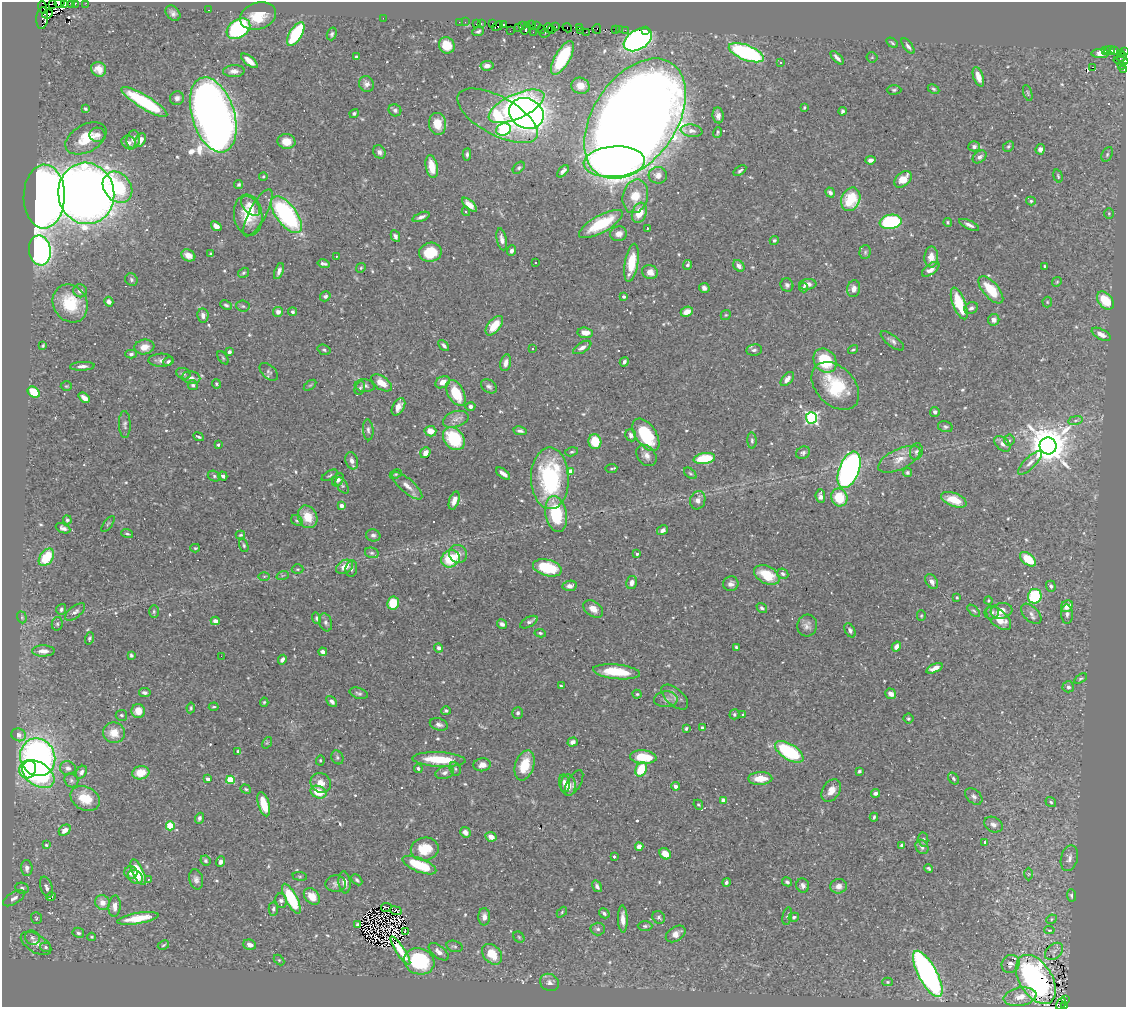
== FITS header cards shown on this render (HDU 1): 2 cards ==
NAXIS1  =                 1124
NAXIS2  =                 1005

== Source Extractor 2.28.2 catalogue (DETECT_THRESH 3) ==
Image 1124 x 1005 px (HDU 1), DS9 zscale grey, 1 PNG px = 1 image px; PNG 1128 x 1009 px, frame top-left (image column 1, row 1005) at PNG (2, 2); each listed source drawn as its Kron ellipse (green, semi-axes under 4 px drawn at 4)
Background 0.269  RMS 0.0092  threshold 0.0275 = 3 sigma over >= 5 px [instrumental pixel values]
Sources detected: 621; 7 with non-positive FLUX_AUTO (blend fragments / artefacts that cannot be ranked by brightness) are neither listed nor drawn; of the other 614, the 500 brightest by FLUX_AUTO listed and drawn (114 fainter detections omitted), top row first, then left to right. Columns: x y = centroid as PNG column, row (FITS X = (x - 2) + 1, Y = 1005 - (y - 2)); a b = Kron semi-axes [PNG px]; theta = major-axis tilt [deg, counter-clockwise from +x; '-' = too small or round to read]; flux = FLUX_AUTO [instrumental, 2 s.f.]
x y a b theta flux
53 3 3 2 - 200
60 3 5 4 - 110
65 3 3 3 - 2000
71 3 2 2 - 1.1
75 3 3 3 - 58
86 3 2 2 - 2
43 7 6 2 -72 150
208 10 2 2 - 1.6
173 13 8 6 -50 2.7
48 14 5 4 - 170
258 16 18 13 18 18
42 18 11 6 86 180
383 18 2 2 - 15
459 22 2 2 - 5.9
465 22 2 2 - 4.5
476 23 3 2 - 8.9
481 24 3 2 - 4.5
492 24 4 2 - 72
504 25 3 3 - 180
522 25 3 2 - 25
532 25 3 2 - 45
537 25 3 2 - 1
498 26 6 3 21 190
556 26 3 3 - 18
519 27 3 2 - 110
579 27 3 3 - 7.7
526 28 6 3 69 250
549 28 5 3 - 34
567 28 5 3 - 160
238 29 13 9 33 86
541 29 3 2 - 9.8
597 29 5 2 - 260
619 29 2 2 - 3.1
552 30 4 3 - 59
581 30 3 2 - 11
615 30 3 2 - 11
625 30 2 2 - 7.2
646 30 2 2 - 3.2
478 31 6 4 18 1.2
510 31 2 2 - 3.6
533 32 2 2 - 4.7
586 32 3 2 - 1
544 33 5 2 - 2.5
296 34 13 6 58 53
332 34 6 4 71 1.3
638 40 15 9 32 220
892 43 6 3 -35 0.9
447 45 8 7 - 12
908 46 9 4 -54 1.8
1105 50 3 2 - 5.9
1110 50 5 3 - 63
1115 51 4 2 - 47
1124 51 3 2 - 67
746 53 19 7 -21 110
1121 53 4 2 - 3.7
1100 54 9 4 -2 7.6
356 57 4 3 - 1.1
872 57 5 5 - 0.86
1122 57 5 2 - 26
562 58 19 7 61 40
837 58 8 3 -46 2.2
249 61 10 4 -40 6.2
1121 61 7 4 -10 54
781 63 3 3 - 0.91
1122 65 4 3 - 7.3
487 66 6 5 - 3.7
1092 67 3 2 - 950
99 69 8 7 - 5.2
1124 69 3 2 - 4.3
234 71 11 6 2 3.4
978 77 10 5 -71 5.4
366 84 8 7 - 3.1
580 86 9 8 - 6.7
933 89 6 4 -28 1
894 90 7 4 1 1.1
1028 93 8 4 -72 0.98
177 98 7 6 - 2.7
144 102 26 6 -31 54
516 106 30 12 25 140
804 108 4 3 - 0.76
85 109 4 3 - 1
395 110 6 6 - 1.6
842 111 4 3 - 1.3
354 113 5 4 - 1.3
526 113 18 15 -25 360
213 115 39 21 -72 950
718 115 8 5 -82 3
497 116 45 19 -29 40
635 119 66 42 56 2600
437 124 11 8 -85 11
504 129 7 6 - 81
692 131 11 6 -8 2.9
718 133 5 3 - 0.9
97 135 8 7 - 3
86 138 22 13 29 16
133 139 9 7 78 2.5
140 140 7 5 60 3.6
286 141 9 7 -10 8.7
129 143 8 6 -36 2.1
974 146 5 5 - 2.1
1008 146 6 5 - 1
1040 149 5 4 - 2.1
379 152 7 6 - 2.5
467 154 6 4 86 1.4
1107 154 8 5 64 1.3
980 157 7 5 38 2.3
870 160 5 4 - 2.6
614 162 31 15 4 170
432 167 12 6 -79 11
519 168 7 4 45 1.2
563 171 7 4 50 2.1
740 171 7 4 33 1.3
658 175 9 8 - 3.7
263 176 4 3 - 0.78
1058 176 7 4 -74 0.88
903 179 10 6 42 9.3
239 184 5 4 - 0.99
118 187 17 13 -52 43
86 193 31 28 -79 840
830 193 5 4 - 2.1
635 196 17 12 77 13
44 197 32 20 89 890
851 199 12 9 66 25
1031 201 5 4 - 1.1
469 205 9 4 -42 7.5
250 206 12 7 -47 5.8
466 212 4 4 - 1.3
258 213 26 8 62 7.1
639 213 10 7 71 11
1109 213 5 5 - 0.96
248 215 20 14 -83 18
286 215 22 10 -53 100
421 217 9 4 22 2.5
891 222 11 7 8 69
948 222 4 4 - 0.85
601 224 25 8 29 35
969 225 11 4 -24 2.6
216 226 6 4 -38 4
647 228 3 3 - 1.1
619 234 8 7 - 4.4
395 236 6 4 -63 1.9
502 239 11 5 -78 3
774 240 5 4 - 1.2
40 250 15 11 -81 190
512 250 5 4 - 2.2
430 252 11 9 10 22
865 252 7 5 87 1.1
211 254 3 3 - 1.3
188 255 7 5 -28 6
336 256 3 3 - 0.98
931 257 10 7 89 7.2
535 263 3 2 - 1.3
631 263 19 7 80 18
323 264 6 3 -13 1.4
688 265 5 3 - 1.4
739 266 6 5 - 3.4
1045 266 3 3 - 0.9
361 268 5 4 - 0.81
931 269 10 5 36 4.5
279 271 8 4 70 2.6
650 272 8 7 - 5
243 273 6 4 32 1.1
131 280 6 6 - 1.4
1057 282 5 4 - 0.76
808 284 9 5 5 3
787 285 7 6 - 2
704 288 5 5 - 2.1
804 288 5 4 - 1.2
854 289 8 6 78 3.6
991 290 17 7 -49 17
80 291 7 6 - 3.4
325 296 5 4 - 1.5
624 297 4 4 - 1
1105 301 10 7 -50 16
109 302 5 4 - 2.8
1047 302 5 5 - 0.82
70 303 20 16 -59 26
959 303 17 6 -69 26
226 305 6 4 -26 1.2
243 306 6 5 - 1.1
971 308 7 5 29 1.8
278 312 5 5 - 2.6
293 312 4 4 - 1
687 312 6 4 23 5.7
203 315 7 5 -82 2.8
726 315 5 4 - 0.77
994 320 6 5 - 2.4
494 326 11 6 51 14
585 333 8 5 -6 5.4
1101 334 10 5 -29 4.3
892 341 14 5 -37 2.3
444 345 6 3 -46 1.5
43 346 4 2 - 0.78
144 347 10 7 8 5.9
582 347 10 5 30 2.8
533 349 3 3 - 1.4
324 350 7 5 -19 1.2
754 350 8 5 9 2.2
853 350 5 3 - 0.85
229 352 4 3 - 2.7
131 354 5 3 - 1.3
223 358 7 4 -54 0.88
161 360 12 6 1 2.9
825 360 13 10 -50 31
168 361 5 4 - 1.4
624 362 5 4 - 1.5
506 363 8 5 79 3.3
82 366 12 4 4 2.8
269 372 11 6 -43 1.8
183 374 7 5 -23 1.5
191 378 9 6 -10 2.8
787 379 8 5 48 3.8
443 382 7 5 30 4.7
381 383 12 6 -33 8.3
216 384 5 4 - 0.9
193 385 5 5 - 1.3
310 385 7 3 36 0.86
66 386 6 4 0 0.77
365 386 10 6 -5 2.1
489 386 8 6 -35 2.1
835 386 28 19 -45 34
360 388 7 5 67 1.2
34 392 6 5 - 17
456 393 14 8 -62 20
84 398 6 4 -40 4.2
398 407 9 5 60 4.5
470 407 5 4 - 2.1
935 412 5 5 - 2.5
811 418 5 5 - 130
456 419 13 8 17 3.8
1075 420 7 4 9 1.2
125 425 13 6 -88 2.1
945 427 7 5 -14 1.3
368 430 10 5 -85 1.8
430 431 6 5 - 6.9
520 431 7 4 -10 1.7
631 435 6 5 - 2.2
646 435 18 10 -55 37
198 437 5 2 - 1
454 439 13 9 -49 38
752 440 8 4 -86 1.4
1009 440 5 5 - 0.91
595 442 7 6 - 15
1002 444 9 6 -44 3
218 445 3 3 - 1.2
1048 446 8 8 - 2100
572 452 6 4 16 0.88
916 452 8 6 74 2.1
425 453 6 5 - 3.8
803 453 7 6 - 1.7
646 455 12 8 -51 4.4
704 458 11 5 9 25
899 459 23 10 25 8.1
352 461 9 6 -72 3.1
1030 463 16 5 45 3.6
611 468 6 4 7 0.94
849 470 19 10 69 260
571 471 4 4 - 9.7
907 472 4 4 - 1.2
690 473 7 4 -39 0.98
396 474 6 4 26 0.84
503 474 8 3 -37 3.3
330 475 9 3 31 0.89
214 476 7 5 -19 1.1
223 476 5 3 - 1.4
550 478 31 19 -89 78
338 480 7 5 54 2.4
342 485 9 5 -56 1.2
407 486 19 7 -41 5.5
820 496 7 5 -83 2.3
839 497 9 8 - 19
454 500 9 5 71 5.1
698 500 9 7 72 3.6
954 500 13 6 -21 13
341 506 4 3 - 5.2
556 514 18 10 -80 37
308 517 12 9 -64 11
67 520 4 4 - 1.1
297 520 6 5 - 1
108 524 9 4 52 0.83
63 528 8 4 -23 2.1
663 530 6 4 31 2.6
127 534 6 3 -17 0.89
240 535 5 3 - 0.77
373 535 7 6 - 2
244 545 7 4 -73 1
195 548 5 4 - 0.78
372 553 7 5 -13 1.3
458 554 9 9 - 4.6
637 554 3 3 - 1.1
46 557 10 6 52 22
450 559 9 8 - 26
1028 559 9 5 -39 17
345 567 9 6 31 6.6
547 568 15 8 -14 26
298 569 6 5 - 1
351 569 8 6 82 1.7
783 574 6 5 - 1.8
283 575 6 4 19 0.89
767 575 14 8 -27 20
264 576 6 4 1 0.94
932 582 8 5 -55 3
632 583 7 5 78 3.3
731 584 8 7 - 2.8
570 586 7 5 8 3.1
1051 586 5 4 - 1.6
1035 596 7 6 - 40
957 597 3 3 - 0.78
988 601 4 4 - 0.99
393 603 6 6 - 18
1067 606 6 5 - 6.4
762 608 6 4 -39 1.5
61 609 5 5 - 1.4
593 609 11 7 -34 5.7
154 611 6 5 - 1
974 611 7 4 -43 0.95
1001 611 11 7 9 5.3
75 612 12 5 38 2.7
992 613 7 6 - 2.2
1031 614 12 7 -45 2.9
1067 614 10 6 -88 1.9
921 616 5 4 - 0.79
22 617 6 4 -71 0.87
316 618 6 4 -72 1.1
999 618 15 8 -42 13
215 621 4 4 - 3.6
326 622 9 6 -72 2
529 622 10 5 28 1.8
57 624 7 5 77 1.3
502 624 5 4 - 2.1
807 625 11 10 - 3.3
850 630 7 5 -62 1.8
540 633 5 4 - 1
90 638 6 4 70 1
736 647 3 3 - 0.87
896 647 5 4 - 3.4
439 648 5 4 - 1.7
43 651 11 5 1 5.3
323 652 4 4 - 2.9
131 655 4 3 - 1.4
221 656 2 2 - 6.8
282 660 5 4 - 2.2
934 668 9 4 22 4.5
617 672 23 7 -6 21
1080 679 7 4 33 1
561 686 3 3 - 1
1068 687 6 5 - 1.9
145 693 6 4 -9 2.1
359 693 9 5 -18 1.5
637 694 4 4 - 0.82
891 694 6 5 - 3.3
675 697 16 8 -41 3.7
666 699 12 8 2 3
332 701 6 4 -46 2.1
264 702 4 4 - 0.81
214 707 5 3 - 0.85
191 708 5 3 - 0.91
138 711 7 6 - 8.9
446 711 5 4 - 1.1
518 713 6 5 - 1.7
734 714 5 5 - 1.3
742 714 3 3 - 1.2
121 715 6 5 - 1.3
908 719 5 5 - 1
439 724 9 6 -17 2.2
686 728 4 3 - 1.1
702 728 4 3 - 1.5
114 733 11 10 - 9.9
18 735 7 6 - 3
573 742 5 4 - 2.7
267 743 6 4 55 0.82
238 751 4 3 - 0.98
789 752 16 7 -32 53
38 757 19 17 -66 240
337 757 7 5 -61 1.3
643 757 13 7 -4 17
320 760 5 4 - 0.81
439 760 26 7 -3 23
482 765 9 6 7 4.3
524 765 15 9 72 15
68 768 8 7 - 2.5
418 768 4 4 - 1.5
28 769 9 8 - 33
455 769 7 5 -69 1.2
641 769 7 5 63 19
859 771 4 3 - 1.1
81 772 7 5 56 2.1
141 773 8 6 11 13
445 773 9 6 16 2.5
38 774 18 11 -34 65
760 778 12 6 1 11
208 779 4 3 - 4
953 779 6 5 - 1.1
71 780 7 6 - 1.6
230 780 4 4 - 26
321 783 10 9 - 6
564 783 9 5 -80 2.8
574 783 14 6 60 2.3
568 785 11 7 -88 5.9
675 786 4 4 - 2.6
246 789 5 4 - 0.93
831 790 12 8 57 6.4
318 792 8 6 -22 13
875 793 4 4 - 2.2
974 796 10 6 -42 2.2
85 798 15 11 -27 14
724 800 4 4 - 7.7
1051 802 5 4 - 1.1
264 804 12 5 -73 13
698 805 5 4 - 0.88
874 817 4 2 - 0.94
199 818 5 4 - 1.8
993 825 9 7 -30 2.9
170 826 4 4 - 23
65 830 6 5 - 4.9
465 832 6 5 - 3.5
491 837 6 4 -27 5.4
923 840 7 5 -83 1.4
985 842 3 3 - 19
46 845 4 3 - 0.88
902 845 4 3 - 1.5
639 847 4 4 - 5.8
922 847 7 6 - 2
425 849 14 11 10 15
665 854 6 5 - 8
614 856 3 3 - 0.85
1069 858 13 8 76 3.4
205 861 5 5 - 1.2
221 862 5 4 - 2.2
419 865 18 7 -22 24
27 868 8 5 -87 3.3
929 868 4 3 - 1
138 872 14 5 -65 15
131 873 7 6 - 4.6
1029 874 6 4 89 0.79
300 876 7 4 -8 0.84
135 877 8 6 -41 5.4
196 879 10 7 -77 2.5
148 880 3 2 - 0.84
357 880 6 4 -45 1.3
345 882 11 6 -83 4.3
726 882 4 3 - 1.6
787 882 5 4 - 1.2
336 884 10 8 2 2.6
597 886 6 4 -57 1.9
803 886 7 6 - 2.3
839 886 8 7 - 3.5
46 887 11 5 -72 2.7
22 888 7 5 -9 1.6
1071 895 6 4 -86 1.5
312 896 9 7 -47 8
51 897 5 3 - 2
14 898 12 5 32 3
291 899 16 6 -62 38
281 901 7 5 -81 2.1
102 902 7 7 - 5.3
115 906 10 6 86 3.8
386 907 5 3 - 0.82
273 909 7 4 88 1.3
396 911 6 3 -23 3.3
562 912 6 4 47 0.85
604 913 5 4 - 1.9
787 916 9 4 77 1.2
484 917 8 6 89 3.8
659 917 7 6 - 1.5
794 917 5 4 - 1.4
36 918 6 5 - 0.91
138 918 21 5 10 18
623 919 13 4 -88 5.3
1051 919 5 4 - 1
358 925 4 3 - 1.3
645 926 7 5 0 1.3
598 929 7 6 - 1.7
1049 930 5 3 - 1.5
405 931 3 2 - 1.4
78 933 6 5 - 1.4
676 934 11 7 33 4.5
92 937 4 3 - 0.75
519 937 6 5 - 0.94
32 938 8 6 -43 1.9
36 943 17 9 -31 4.4
163 945 6 4 28 0.75
249 945 6 5 - 3.2
455 946 8 5 -17 1.2
45 947 5 4 - 1.2
400 951 16 4 -56 9.6
1054 951 10 7 41 2.8
439 952 12 6 -38 3.4
492 954 11 8 -49 13
279 960 6 4 -44 0.79
419 961 15 13 -19 55
1011 964 9 8 - 4.1
928 974 26 9 -61 210
1036 979 27 16 -58 160
549 982 10 8 -32 3
888 982 5 4 - 0.82
1020 997 16 9 10 8.3
1066 1000 3 2 - 0.84
1061 1004 6 2 56 1.7
1065 1006 3 2 - 5.6
At the frame edge (FLAGS 8, measured only in part): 10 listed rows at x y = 53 3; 60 3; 65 3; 71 3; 75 3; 86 3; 1124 51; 1124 69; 1061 1004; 1065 1006
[114 fainter detections neither listed nor drawn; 7 non-positive-flux detections neither listed nor drawn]